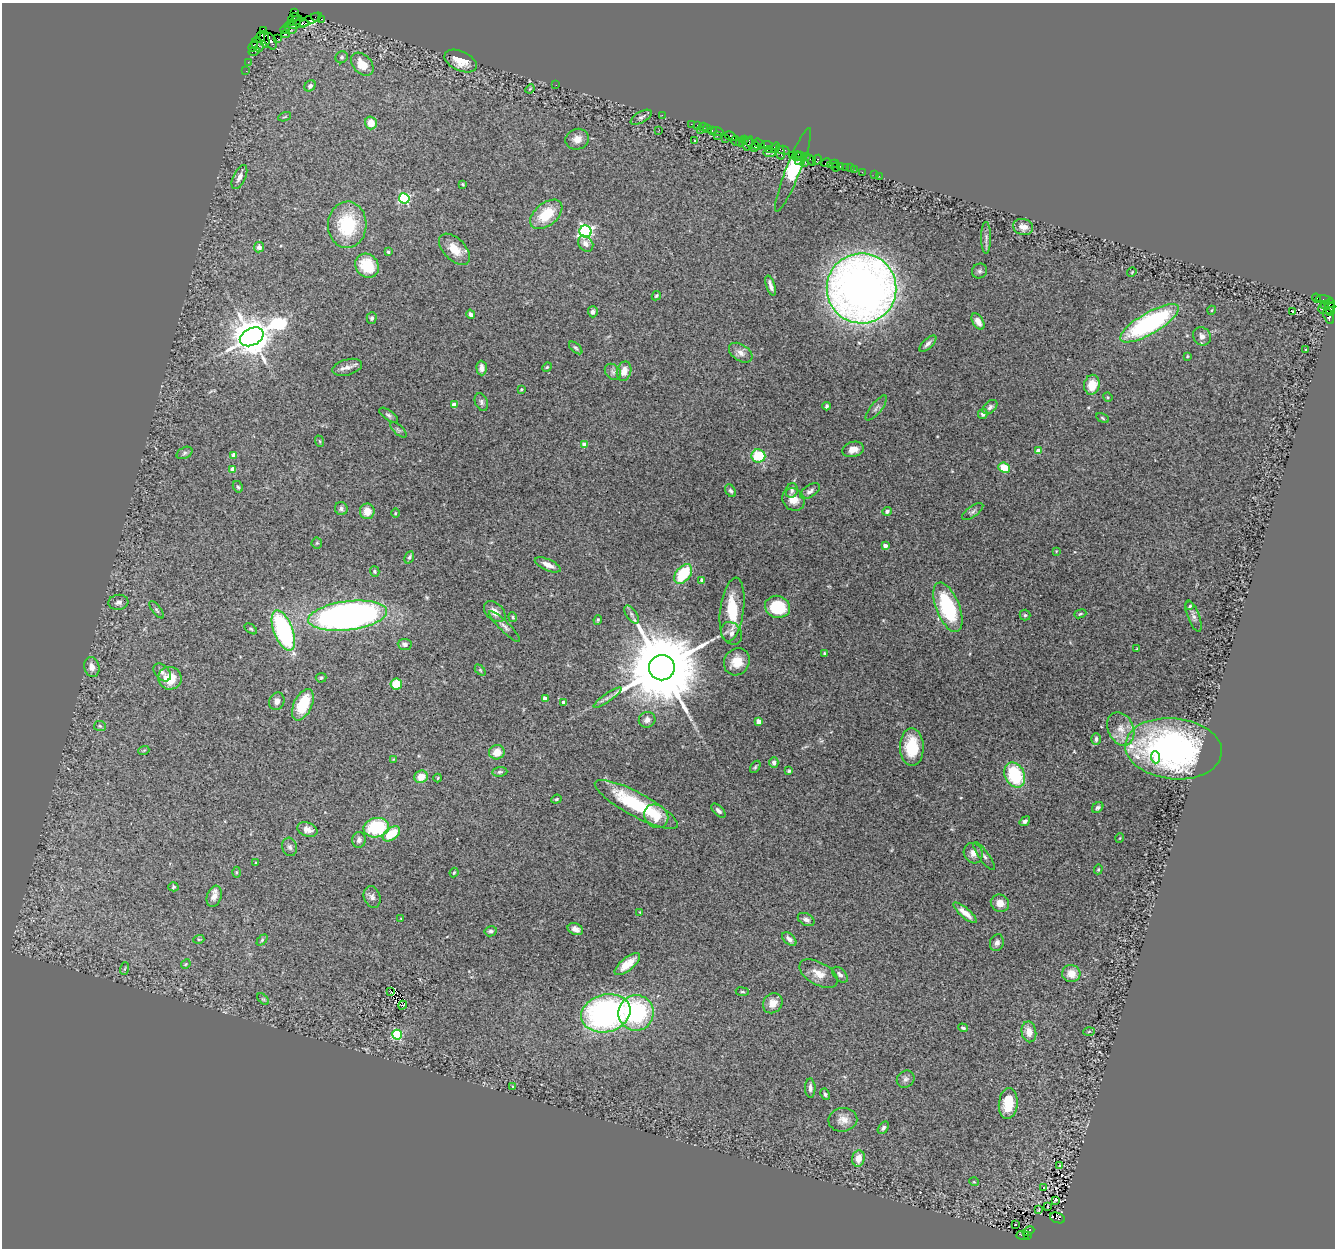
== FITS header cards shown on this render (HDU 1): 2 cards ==
NAXIS1  =                 1333
NAXIS2  =                 1246

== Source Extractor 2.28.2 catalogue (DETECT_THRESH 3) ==
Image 1333 x 1246 px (HDU 1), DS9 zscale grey, 1 PNG px = 1 image px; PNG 1337 x 1250 px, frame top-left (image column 1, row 1246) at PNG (2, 3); each listed source drawn as its Kron ellipse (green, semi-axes under 4 px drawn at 4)
Background 2.73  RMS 0.067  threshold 0.2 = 3 sigma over >= 5 px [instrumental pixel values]
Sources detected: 278; all 278 listed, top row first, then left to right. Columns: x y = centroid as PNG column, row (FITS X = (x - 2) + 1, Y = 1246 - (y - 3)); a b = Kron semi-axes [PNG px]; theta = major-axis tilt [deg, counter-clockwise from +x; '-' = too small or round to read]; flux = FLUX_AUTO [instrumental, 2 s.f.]
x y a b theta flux
295 13 3 3 - 940
315 17 4 3 - 320
293 18 6 3 38 1500
322 19 3 2 - 200
310 20 12 3 28 530
296 21 7 3 28 3900
297 24 12 3 5 5900
291 28 6 5 - 5400
285 29 5 3 - 540
263 31 4 3 - 370
286 34 4 3 - 810
260 37 6 3 70 1800
277 38 3 2 - 84
264 40 8 4 -79 3700
270 41 9 5 -61 1100
257 45 7 5 -65 800
253 47 5 3 - 350
254 51 6 3 31 260
342 57 6 5 - 8.9
461 61 17 9 -25 64
248 62 2 2 - 45
362 64 13 9 -47 71
246 71 2 2 - 50
556 85 2 2 - 49
310 86 6 5 - 13
530 89 5 4 - 4.5
662 115 2 2 - 120
285 117 7 2 21 3.6
641 117 12 5 30 17
371 123 6 6 - 49
691 124 2 2 - 200
697 125 2 2 - 84
703 127 5 3 - 610
707 128 3 3 - 610
659 130 2 2 - 11
701 130 3 2 - 590
712 131 3 2 - 370
717 131 6 2 -18 290
717 136 2 2 - 190
730 136 6 3 -28 640
725 138 4 3 - 380
577 139 12 10 16 38
695 140 3 2 - 4.4
744 140 4 2 - 380
735 141 5 3 - 910
740 142 4 3 - 260
748 143 7 4 69 1500
759 143 6 3 -34 1100
752 144 10 4 -27 900
767 145 6 2 -6 1300
754 147 5 4 - 770
775 148 5 4 - 330
769 149 3 3 - 800
783 150 6 3 -14 1100
769 152 6 3 1 1400
780 152 7 3 -76 910
792 155 2 2 - 260
797 156 5 2 - 760
801 156 4 2 - 670
806 156 3 3 - 620
811 160 6 3 -48 720
817 160 5 3 - 670
798 161 2 2 - 530
804 163 3 2 - 900
826 163 5 3 - 740
833 164 6 2 9 120
840 166 3 3 - 570
836 167 4 2 - 74
845 167 2 2 - 77
850 168 2 2 - 64
854 169 2 2 - 41
793 170 45 7 68 150
862 172 2 2 - 70
875 175 2 2 - 94
879 176 2 2 - 93
239 177 13 6 65 24
463 184 4 3 - 5.1
404 198 5 5 - 510
546 214 18 11 39 140
347 225 23 19 87 280
1023 227 10 8 -16 32
585 231 6 6 - 1100
986 238 16 5 -90 17
586 244 8 7 - 21
259 247 5 5 - 19
455 249 19 11 -45 71
388 252 4 3 - 6.5
367 266 13 11 -47 120
979 271 8 7 - 12
1132 272 5 4 - 4.2
770 285 10 3 -71 19
861 288 35 35 - 4700
656 296 5 4 - 6
1316 298 5 3 - 410
1325 300 9 3 -10 550
1324 304 3 3 - 1600
1329 304 5 3 - 740
1327 308 8 6 14 4700
1212 310 4 3 - 3.5
1292 311 3 3 - 32
1330 311 4 3 - 830
593 312 5 5 - 16
471 314 5 4 - 16
1329 316 8 5 -69 1400
372 318 5 5 - 8.8
978 321 9 5 -57 25
1149 323 33 10 30 760
1202 336 9 8 - 26
252 337 13 8 27 16000
928 344 11 5 44 16
576 348 8 4 -42 8.2
1306 350 3 2 - 6.9
741 353 13 8 -34 30
1187 356 3 2 - 3.7
347 367 15 7 15 29
547 367 5 4 - 5.3
482 368 7 5 -87 25
624 371 10 7 76 41
613 372 9 7 -45 13
1092 385 10 7 80 81
521 389 3 3 - 4.3
1108 397 5 4 - 4.9
481 402 9 6 -68 12
454 405 4 4 - 41
826 406 4 3 - 9.7
990 407 8 5 43 14
876 408 15 5 51 17
983 414 5 4 - 16
388 415 11 5 -35 11
1102 418 6 4 -29 6.9
398 430 10 4 -42 10
319 441 6 3 -70 4.9
585 444 4 4 - 42
853 449 11 7 15 37
1038 451 4 3 - 46
185 453 8 5 28 11
234 455 4 3 - 32
758 456 7 6 - 170
1004 468 6 5 - 88
233 469 4 4 - 48
238 487 6 5 - 7.4
731 491 7 4 -56 10
792 491 7 6 - 13
810 491 11 5 34 17
793 500 12 10 -43 48
341 509 6 6 - 13
367 511 7 7 - 55
887 511 4 4 - 12
973 511 12 5 36 14
395 513 5 3 - 3.8
317 543 5 5 - 5.1
885 546 4 4 - 36
1056 551 4 4 - 3.8
409 557 6 4 66 8.8
548 565 14 5 -23 35
375 571 5 4 - 6.9
683 574 11 7 51 200
702 580 4 3 - 16
118 602 10 7 6 17
1190 606 4 4 - 5.4
778 607 13 11 -15 210
948 607 26 11 -68 380
156 610 10 3 -52 9.1
732 610 32 12 82 190
495 612 12 8 -41 35
632 614 10 5 -56 14
1080 614 6 4 20 6.1
1025 615 5 5 - 7
348 616 39 14 7 2500
1193 616 16 6 -69 19
513 617 5 4 - 5.7
598 620 5 4 - 6
504 626 21 5 -45 19
251 629 7 3 -35 5.9
283 631 21 9 -69 630
731 633 12 10 -54 28
405 644 7 5 -5 17
1137 649 4 2 - 3.5
824 654 4 3 - 5.9
737 662 14 12 54 77
92 667 10 7 -77 31
662 668 13 12 - 71000
480 670 6 4 -45 5.3
162 672 10 7 -48 19
170 678 12 11 - 99
321 678 5 5 - 6.6
396 684 6 5 - 100
608 698 16 4 35 18
545 699 4 4 - 45
277 701 9 7 67 23
564 702 4 3 - 15
303 705 17 9 64 180
647 720 8 8 - 23
759 721 4 4 - 53
100 726 6 5 - 7.6
1121 729 17 12 -65 63
1096 739 6 4 89 12
912 747 19 12 -89 160
1174 749 48 30 -6 1300
144 750 5 3 - 4.1
497 752 8 7 - 56
1156 757 6 4 -87 24
393 759 4 3 - 3.8
774 762 5 4 - 18
755 767 7 4 59 6.9
789 771 4 3 - 6.5
500 772 7 4 7 9.6
1015 775 13 9 -63 280
421 777 7 6 - 59
438 778 4 3 - 3.1
556 799 5 4 - 6
636 804 46 12 -28 330
1098 808 6 4 43 9.5
718 811 9 5 -45 16
656 816 13 11 -39 92
1025 821 5 4 - 10
376 828 13 9 9 230
307 830 10 7 -17 33
391 834 10 6 37 100
1120 838 5 3 - 3.3
359 840 8 6 82 16
290 847 9 7 -74 16
973 853 10 9 - 32
984 856 16 5 -54 18
256 863 4 2 - 3.6
1098 869 5 4 - 5.5
236 872 5 3 - 5.3
454 872 5 3 - 4.8
173 887 5 4 - 7.1
214 896 11 7 70 26
372 897 11 8 -70 19
1000 903 9 8 - 39
640 912 3 2 - 3.3
965 913 15 5 -40 40
401 919 3 3 - 3.2
806 920 9 6 -28 19
575 929 8 5 -22 23
491 931 6 5 - 12
199 939 5 3 - 4.8
789 939 8 5 -41 21
262 940 6 4 47 7
997 943 8 7 - 17
186 964 5 4 - 5.5
627 964 16 6 39 71
125 969 6 3 71 5
818 974 21 11 -29 55
1071 974 9 8 - 54
840 975 9 5 -45 17
390 992 4 2 - 3.5
742 992 6 3 -8 5.7
263 999 7 4 -44 6.3
773 1003 10 9 - 45
403 1005 4 2 - 1.7
606 1013 25 18 15 1200
636 1013 18 17 - 510
963 1028 5 3 - 7
1089 1031 6 4 3 4.5
1029 1032 10 7 -79 42
397 1035 5 5 - 350
906 1079 9 8 - 18
512 1086 3 2 - 5
810 1088 9 5 -88 21
825 1094 6 4 -65 9
1008 1104 16 9 83 120
843 1120 14 11 8 42
883 1128 7 4 53 11
858 1159 8 6 79 45
1059 1166 3 2 - 4.1
974 1182 5 3 - 3.5
1044 1187 3 3 - 46
1055 1200 3 2 - 0.32
1047 1207 3 2 - 19
1039 1209 3 2 - 3
1057 1218 8 5 -21 3700
1015 1224 3 2 - 11
1028 1231 6 3 24 400
1022 1235 6 4 3 480
1028 1236 3 3 - 1100